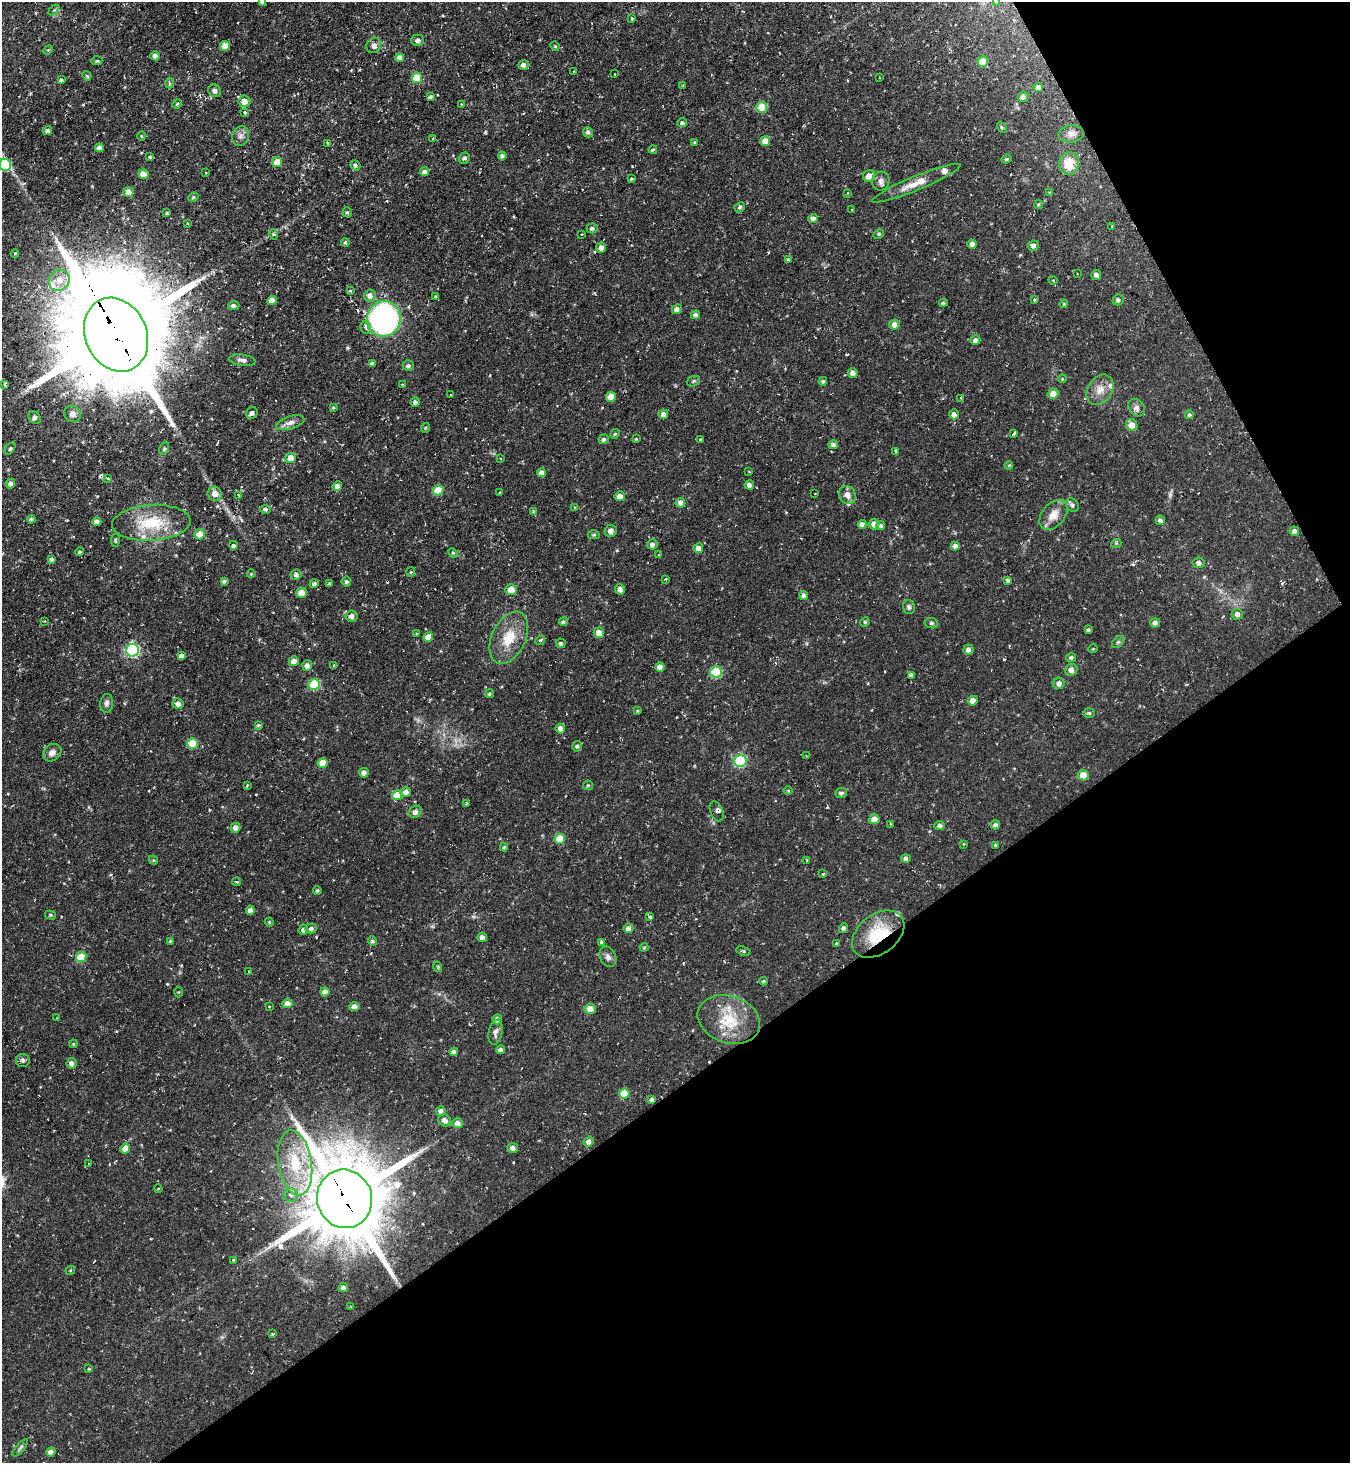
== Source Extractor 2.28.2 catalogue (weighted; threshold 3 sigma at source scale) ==
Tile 12 of 4 x 4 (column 4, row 3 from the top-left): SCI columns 4197-5544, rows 1463-2923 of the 5837 x 5845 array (HDU 1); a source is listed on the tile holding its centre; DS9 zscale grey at full resolution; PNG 1352 x 1465 px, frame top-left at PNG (2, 2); each listed source drawn as its Kron ellipse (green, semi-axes under 4 px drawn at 4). Shown black and unused: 31% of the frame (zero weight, under 2 of 3 exposures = <1% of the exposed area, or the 3 px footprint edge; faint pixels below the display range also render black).
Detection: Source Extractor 2.28.2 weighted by HDU 2 'WHT'; one run over the whole footprint, this tile lists its part. Background 0.0495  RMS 0.0059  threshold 0.0263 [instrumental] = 3 sigma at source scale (4.5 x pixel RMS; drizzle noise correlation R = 1.50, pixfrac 1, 0.05/0.05 arcsec/px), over >= 5 px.
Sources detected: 341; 3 inside a brighter object's white glare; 10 cosmic-ray / hot-pixel residue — neither listed nor drawn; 8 inside a brighter listed object's ellipse — not listed separately; the other 320 listed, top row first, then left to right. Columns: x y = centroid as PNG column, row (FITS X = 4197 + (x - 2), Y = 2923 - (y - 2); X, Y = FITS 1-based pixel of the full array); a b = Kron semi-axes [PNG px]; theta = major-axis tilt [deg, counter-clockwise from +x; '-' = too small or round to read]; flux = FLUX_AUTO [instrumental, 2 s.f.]
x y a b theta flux
263 2 4 4 - 1.7
996 2 4 3 - 0.62
54 10 6 4 44 0.77
632 18 4 3 - 2
418 40 6 5 - 1.9
374 45 8 7 - 2.4
225 46 5 5 - 7.5
555 46 5 4 - 0.72
48 50 5 4 - 0.55
155 56 5 4 - 2
400 58 4 4 - 2.8
97 61 5 3 - 0.84
983 62 5 5 - 10
524 65 5 4 - 2.5
574 71 3 3 - 1.3
614 74 2 2 - 0.46
87 76 5 3 - 0.61
879 77 2 2 - 0.45
417 78 5 5 - 13
61 80 4 3 - 1.1
170 83 5 3 - 0.68
683 85 4 4 - 0.59
1038 87 5 4 - 2.8
215 91 7 6 - 1.9
430 97 3 3 - 1.1
1023 97 5 5 - 2.4
244 101 6 5 - 4.6
177 104 5 4 - 0.72
461 104 3 3 - 0.57
762 107 5 5 - 18
245 113 3 3 - 4.9
682 123 5 4 - 1.2
1002 128 5 3 - 0.75
47 131 4 4 - 1.9
588 132 5 5 - 1.5
1071 134 12 8 8 3.6
142 136 5 3 - 0.52
241 136 10 8 68 2.6
433 138 4 2 - 0.49
765 141 5 5 - 5.8
695 142 4 3 - 0.86
328 143 2 2 - 0.74
99 148 4 4 - 2.9
653 150 4 3 - 0.55
502 156 4 4 - 1.5
150 157 3 3 - 1.3
464 158 6 5 - 1.5
1006 159 5 4 - 0.79
277 162 5 5 - 7.4
1069 163 11 10 - 13
5 165 6 6 - 39
355 165 5 4 - 1.2
424 172 4 4 - 2
206 173 3 2 - 0.42
143 174 5 5 - 7.4
869 176 6 5 - 4.7
631 179 4 3 - 0.67
881 181 9 8 - 2.4
916 183 48 7 22 9.2
128 192 5 5 - 5.2
1049 192 3 3 - 1.6
847 193 3 3 - 0.63
193 197 5 4 - 0.83
1039 205 4 4 - 1
740 207 5 4 - 1
852 209 3 3 - 1.4
347 212 5 4 - 0.9
167 213 3 3 - 0.67
813 219 5 4 - 2.7
187 223 3 2 - 0.63
1112 226 3 3 - 0.6
592 228 5 5 - 1.4
273 234 5 3 - 0.58
582 234 3 2 - 0.36
879 234 6 4 29 0.8
345 243 4 3 - 0.94
972 244 4 4 - 2.2
1033 246 5 5 - 2.2
601 248 5 5 - 2.8
15 254 4 3 - 1.2
788 259 4 3 - 0.65
1077 274 3 2 - 0.71
1096 275 5 5 - 1.9
59 280 11 9 48 7.1
1053 280 4 3 - 0.43
350 291 3 3 - 1.3
370 296 6 5 - 3.4
436 296 3 3 - 0.54
272 300 4 4 - 4.8
1034 300 4 3 - 0.54
1118 300 6 5 - 1.4
943 303 4 4 - 0.95
1064 304 4 3 - 0.59
234 306 5 4 - 1.7
677 309 5 4 - 2.4
695 315 4 4 - 2
384 319 18 17 - 150
894 325 5 5 - 3.9
366 328 6 5 - 1.8
116 335 38 30 -65 15000
975 340 5 4 - 2.3
242 360 13 5 -8 2.2
372 364 4 4 - 1.9
408 366 6 5 - 1.4
853 373 5 4 - 2.7
1062 379 4 3 - 0.51
693 381 7 5 21 0.94
823 381 4 4 - 0.87
5 384 4 3 - 3.1
403 385 4 3 - 1.4
1100 390 16 12 57 6.2
1053 394 5 5 - 7.2
451 395 3 3 - 1.3
611 397 5 5 - 8.1
961 398 4 3 - 0.99
415 402 5 4 - 1.7
333 408 4 4 - 0.63
1137 408 10 7 -49 2.6
252 413 6 5 - 2.6
72 414 9 7 -41 2.7
663 414 5 4 - 2.4
954 414 5 4 - 2.3
1189 415 4 4 - 0.9
35 418 7 5 -45 1.3
290 423 14 6 17 3.2
1132 425 6 5 - 6.2
425 428 5 3 - 0.65
615 434 5 4 - 0.77
1014 434 4 3 - 3.4
604 439 5 5 - 1.5
636 439 3 3 - 0.61
700 439 3 3 - 2.2
833 445 5 4 - 1.7
10 448 7 3 53 1
164 449 6 4 63 0.97
896 451 4 3 - 1.8
291 458 5 5 - 7.8
501 458 3 2 - 0.73
1009 465 4 3 - 0.49
749 472 3 2 - 0.47
541 473 4 4 - 3.4
108 478 4 3 - 1.1
10 484 5 4 - 1.7
749 485 5 4 - 2.3
337 486 5 4 - 3.9
438 490 5 5 - 14
500 492 3 3 - 0.95
815 493 3 2 - 0.66
215 494 7 7 - 4.5
238 495 4 3 - 0.67
847 495 9 8 - 4
620 496 5 5 - 3.6
680 503 5 5 - 4
1072 505 7 6 - 1.5
575 507 3 3 - 0.55
265 509 5 4 - 1.2
534 512 4 4 - 0.89
1053 515 17 11 49 7.2
31 519 4 3 - 1.2
1160 520 5 4 - 1.6
97 522 4 4 - 3.2
151 523 39 18 4 26
862 524 4 4 - 2.4
874 524 5 5 - 3.4
881 526 4 4 - 1.2
611 531 6 6 - 2.4
1294 531 5 4 - 2.2
200 534 5 5 - 8.8
594 535 6 4 1 0.8
115 540 7 3 81 0.66
1116 543 5 3 - 0.73
652 544 5 5 - 1.9
233 545 4 3 - 12
955 546 4 4 - 2.6
698 548 5 5 - 3.9
80 552 4 4 - 0.94
453 553 5 3 - 0.67
659 554 4 3 - 0.7
52 559 4 4 - 1.6
1199 563 6 5 - 2.3
411 572 5 4 - 0.66
251 574 4 3 - 0.48
296 575 5 5 - 1.7
666 579 3 3 - 0.6
1008 580 4 3 - 1.2
224 581 4 3 - 1.1
346 581 5 5 - 1.2
314 584 5 4 - 1.6
329 584 4 3 - 1.2
511 589 5 5 - 7.5
620 589 5 5 - 2.4
301 593 5 5 - 6.4
804 596 4 4 - 1.9
909 607 7 6 - 1.5
1237 614 5 5 - 2.2
351 616 6 6 - 2.7
44 621 3 2 - 0.55
563 622 4 4 - 0.99
865 622 5 4 - 0.69
931 623 7 5 -13 1
1155 623 5 4 - 2.6
1088 630 4 3 - 1.1
417 633 3 3 - 0.72
599 633 5 5 - 5
428 637 5 4 - 6.4
509 638 28 17 64 15
540 640 5 4 - 1.4
1118 642 7 4 45 1
561 643 5 4 - 1.2
1093 649 4 4 - 0.51
133 650 6 6 - 87
968 650 5 5 - 2.5
181 656 4 4 - 2.6
1071 657 5 4 - 1.2
294 661 5 5 - 3.8
334 665 3 3 - 0.77
307 666 5 5 - 2.8
660 667 4 4 - 4.5
1071 670 6 6 - 3.5
716 672 6 5 - 37
911 675 4 4 - 2.1
1059 683 6 5 - 2.2
314 684 5 5 - 33
489 694 4 4 - 0.78
973 701 5 4 - 4.9
107 703 9 6 82 1.9
178 704 5 5 - 2.8
637 711 4 3 - 0.55
1089 713 6 5 - 1
259 725 4 3 - 0.68
560 729 5 5 - 3.4
192 743 5 5 - 16
577 746 5 4 - 1.3
52 753 10 8 38 3.2
806 756 3 2 - 0.59
740 761 6 6 - 52
323 763 5 5 - 9.2
364 773 5 4 - 2.6
1083 775 5 5 - 10
247 785 3 2 - 0.58
588 785 5 4 - 0.84
788 790 5 3 - 0.61
406 792 5 5 - 3
841 793 6 5 - 1.4
397 795 5 5 - 9.6
466 803 3 3 - 0.92
717 811 10 6 -68 1.6
415 812 6 6 - 2.6
874 819 5 5 - 7
891 824 3 2 - 0.76
995 825 5 4 - 1.5
940 826 5 4 - 2.3
235 828 5 5 - 2.3
560 839 5 5 - 14
964 844 3 3 - 0.66
996 845 3 3 - 1.8
504 847 4 3 - 0.83
906 859 5 4 - 1.8
153 860 5 4 - 0.65
807 860 3 2 - 0.45
823 874 3 3 - 0.71
237 882 4 3 - 0.51
317 890 4 4 - 1
250 910 4 4 - 2.9
50 915 5 4 - 0.8
650 917 3 3 - 3.7
269 922 4 4 - 0.67
628 928 5 4 - 3
844 928 5 4 - 1.5
311 929 5 5 - 1.7
303 930 5 4 - 2
878 934 29 19 37 28
482 937 4 4 - 2.3
171 941 3 3 - 0.9
372 941 5 4 - 1.2
601 943 4 3 - 1.8
836 944 3 3 - 2.7
644 947 4 4 - 0.64
743 951 7 4 -19 0.81
81 957 5 5 - 18
608 957 11 8 -64 2.4
438 967 5 3 - 0.52
249 972 3 3 - 1
763 981 4 3 - 0.68
179 992 5 3 - 0.49
325 992 4 4 - 3.5
287 1003 5 4 - 4.7
269 1006 3 2 - 0.83
354 1007 5 4 - 3.8
590 1009 5 5 - 6.6
57 1018 3 3 - 0.97
497 1019 5 5 - 2.6
729 1020 32 23 -18 22
496 1032 13 7 78 2.5
73 1044 4 3 - 0.51
501 1050 4 4 - 2.3
454 1052 4 4 - 2.3
23 1060 7 6 - 1.5
71 1063 5 5 - 2.8
624 1094 5 5 - 12
652 1099 4 4 - 2
441 1111 5 5 - 2.1
444 1120 6 6 - 3.3
458 1123 5 5 - 4.5
589 1142 5 4 - 2.9
513 1148 5 5 - 2.8
125 1149 5 4 - 6.1
295 1163 33 17 -81 26
89 1164 4 3 - 1.5
158 1189 4 3 - 0.47
291 1195 7 7 - 2.7
345 1199 29 27 -71 6200
233 1261 4 3 - 1.5
70 1270 5 4 - 0.66
343 1288 4 4 - 2.5
351 1307 4 3 - 0.48
272 1334 3 3 - 0.56
89 1369 4 3 - 0.62
20 1448 11 4 50 1.3
51 1452 5 4 - 3.2
Overlapping masked pixels (flux is a lower limit): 4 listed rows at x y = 1069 163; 116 335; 878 934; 345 1199
Isophote crosses this tile's border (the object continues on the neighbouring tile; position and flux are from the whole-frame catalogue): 3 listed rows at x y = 263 2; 996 2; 5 165